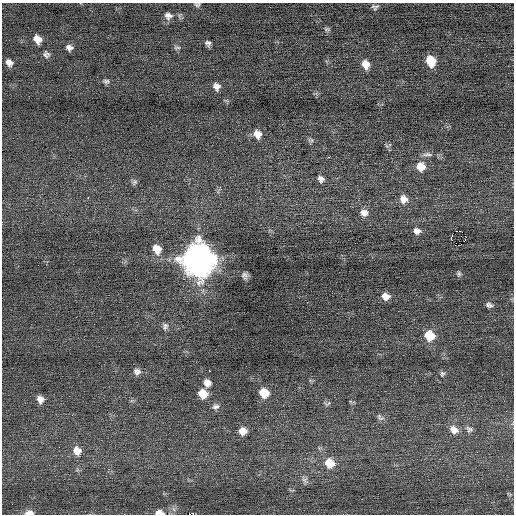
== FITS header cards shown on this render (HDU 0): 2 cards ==
NAXIS1  =                  512 / Axis length
NAXIS2  =                  512 / Axis length

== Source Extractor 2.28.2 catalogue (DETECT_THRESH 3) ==
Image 512 x 512 px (HDU 0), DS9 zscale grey, 1 PNG px = 1 image px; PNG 516 x 516 px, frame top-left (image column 1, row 512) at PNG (2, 3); no overlay
Background 0.02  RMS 0.65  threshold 1.96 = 3 sigma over >= 5 px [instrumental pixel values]
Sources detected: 60; all 60 listed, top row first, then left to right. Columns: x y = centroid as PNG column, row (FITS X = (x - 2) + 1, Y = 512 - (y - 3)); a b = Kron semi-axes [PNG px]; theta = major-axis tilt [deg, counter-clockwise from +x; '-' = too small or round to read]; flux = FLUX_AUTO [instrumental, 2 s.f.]
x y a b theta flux
197 5 7 5 16 80
375 7 7 5 9 100
168 16 11 9 -20 230
327 29 8 5 -9 84
37 39 9 7 -54 380
208 43 6 5 - 120
69 48 8 7 - 180
177 48 10 4 4 82
46 54 9 7 -58 140
431 61 9 7 -70 990
9 63 8 6 -46 220
366 64 9 7 -66 430
106 81 9 6 -2 110
216 86 9 8 - 230
441 121 3 2 - 38
257 134 11 9 -58 350
311 140 8 6 10 95
427 154 14 5 0 170
329 157 2 2 - 180
421 166 10 10 - 530
321 179 7 7 - 180
134 182 7 6 - 110
88 198 2 2 - 370
403 199 10 9 - 340
364 213 10 9 - 270
417 231 8 7 - 210
456 231 2 2 - 33
461 231 3 2 - 44
461 236 2 2 - 37
451 238 4 3 - 450
465 240 4 2 - 64
157 249 11 9 -62 540
198 259 14 12 -72 69000
38 265 2 2 - 56
459 274 6 6 - 86
245 276 6 5 - 140
386 296 9 7 -12 320
489 305 9 6 -12 130
165 326 9 7 72 140
429 335 10 9 - 1000
209 371 2 2 - 450
137 372 9 9 - 200
442 374 7 6 - 96
207 383 9 8 - 310
264 393 9 8 - 790
203 394 9 8 - 700
40 399 8 7 - 260
327 404 10 6 22 100
216 407 10 7 14 160
506 411 3 2 - 57
380 417 12 6 -41 140
469 429 11 8 -30 160
454 430 12 9 -36 360
243 431 9 8 - 380
77 451 11 10 - 410
329 463 12 10 -37 690
305 480 11 7 -56 160
29 513 10 6 3 270
159 513 10 6 -2 320
189 514 3 2 - 1300
At the frame edge (FLAGS 8, measured only in part): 4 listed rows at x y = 197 5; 29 513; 159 513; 189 514